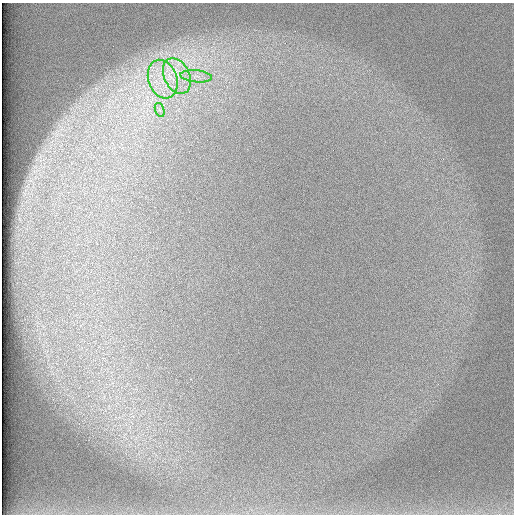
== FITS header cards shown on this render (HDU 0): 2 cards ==
NAXIS1  =                  512 /
NAXIS2  =                  512 /

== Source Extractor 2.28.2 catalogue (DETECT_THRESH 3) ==
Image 512 x 512 px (HDU 0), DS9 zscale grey, 1 PNG px = 1 image px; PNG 516 x 516 px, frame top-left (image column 1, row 512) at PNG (2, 3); each listed source drawn as its Kron ellipse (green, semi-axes under 4 px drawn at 4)
Background 97.4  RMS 2.9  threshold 8.6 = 3 sigma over >= 5 px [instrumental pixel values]
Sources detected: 4; all 4 listed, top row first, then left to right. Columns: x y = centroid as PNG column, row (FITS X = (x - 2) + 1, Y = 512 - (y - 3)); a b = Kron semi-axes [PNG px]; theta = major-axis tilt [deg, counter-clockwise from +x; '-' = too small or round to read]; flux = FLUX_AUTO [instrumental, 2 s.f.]
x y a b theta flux
177 76 19 12 -65 5000
196 76 16 6 -5 1600
163 79 20 14 -71 5900
160 110 7 4 -71 430